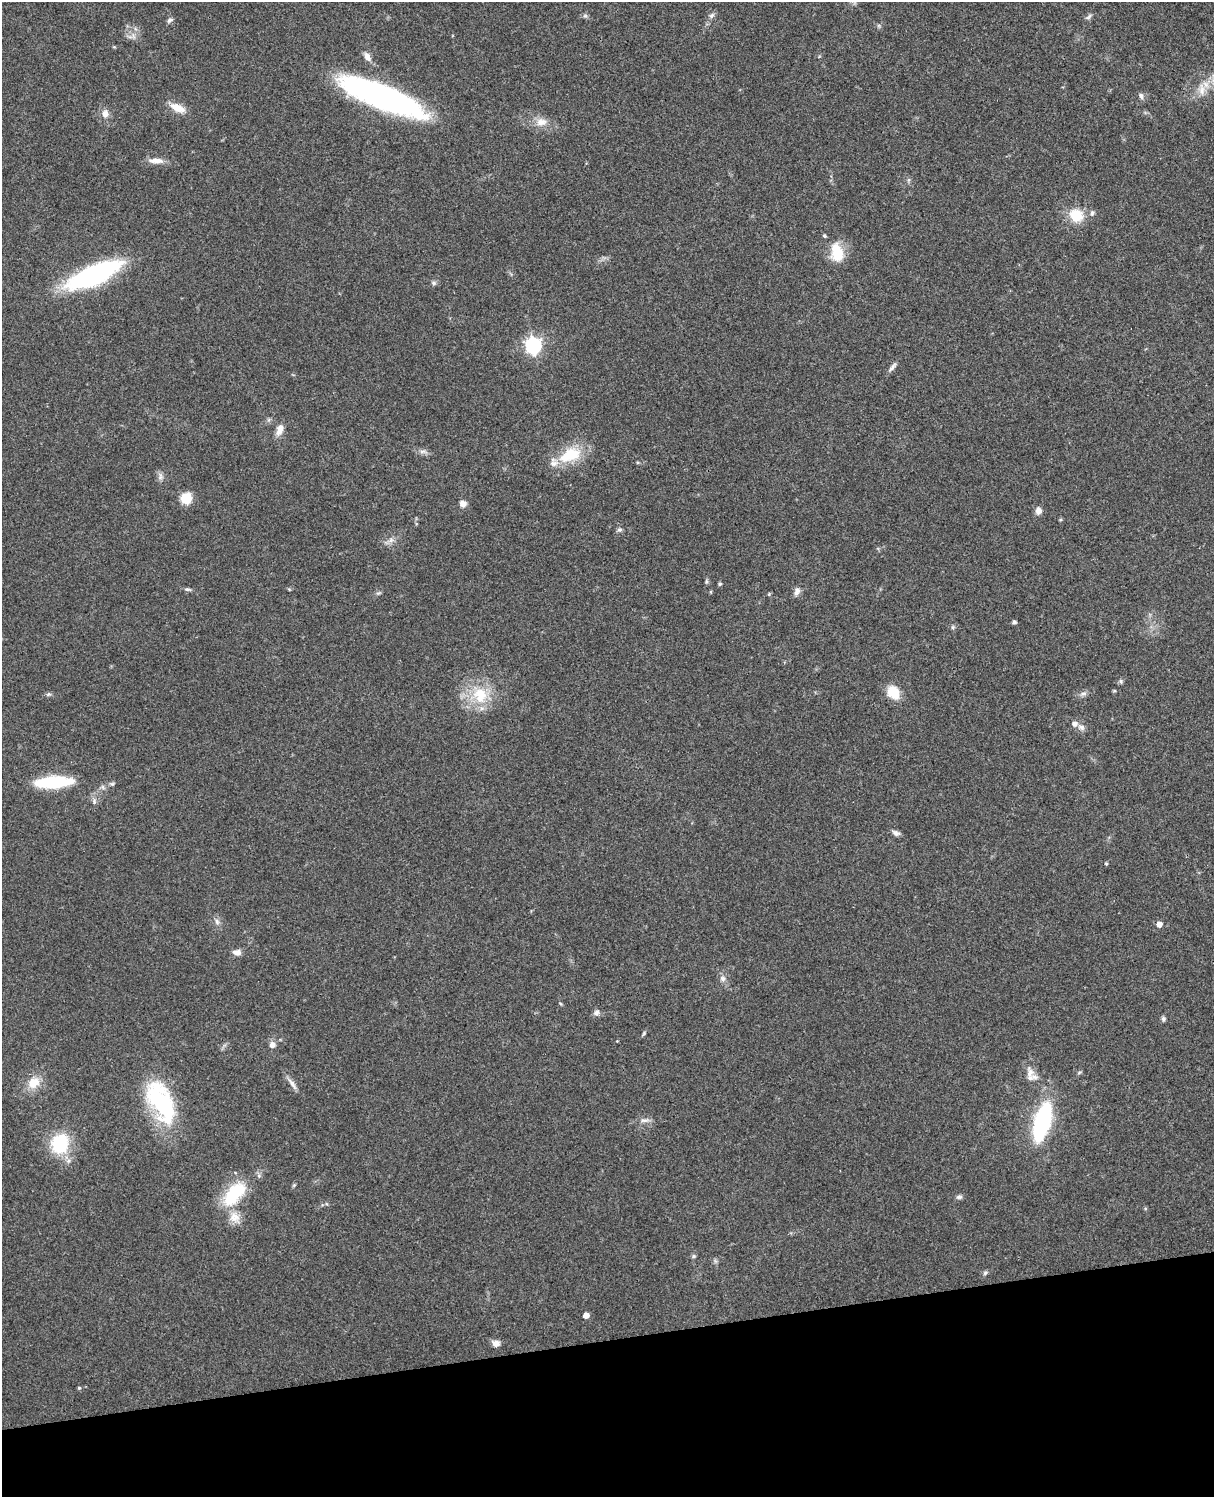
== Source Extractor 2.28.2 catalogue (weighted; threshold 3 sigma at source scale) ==
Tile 10 of 4 x 3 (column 2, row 3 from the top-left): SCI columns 1331-2542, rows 164-1658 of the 5085 x 4924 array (HDU 1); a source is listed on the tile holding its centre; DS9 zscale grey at full resolution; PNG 1216 x 1499 px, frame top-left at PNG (2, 2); no overlay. Shown black and unused: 10% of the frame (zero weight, under 3 of 4 exposures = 6% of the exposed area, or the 3 px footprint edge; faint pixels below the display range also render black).
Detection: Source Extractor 2.28.2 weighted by HDU 2 'WHT'; one run over the whole footprint, this tile lists its part. Background 0.104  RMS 0.0065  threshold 0.0294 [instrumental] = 3 sigma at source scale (4.5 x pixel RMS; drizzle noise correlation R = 1.50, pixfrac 1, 0.05/0.05 arcsec/px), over >= 5 px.
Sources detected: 72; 2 inside a brighter listed object's ellipse — not listed separately; the other 70 listed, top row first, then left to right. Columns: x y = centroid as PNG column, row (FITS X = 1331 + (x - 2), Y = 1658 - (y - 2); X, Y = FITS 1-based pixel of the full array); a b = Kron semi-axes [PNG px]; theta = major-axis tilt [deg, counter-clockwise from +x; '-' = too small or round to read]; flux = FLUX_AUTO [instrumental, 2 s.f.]
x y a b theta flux
585 16 7 4 0 1.2
711 16 8 6 45 2
1089 17 10 5 48 1.6
170 20 9 5 29 1.6
367 57 13 8 -61 3.8
1202 89 17 7 -87 5.7
1141 96 9 6 -72 1.7
382 97 83 21 -22 190
177 108 20 9 -25 8.1
105 114 10 8 85 4.1
541 122 16 10 8 6.5
156 161 21 7 -2 5.2
1092 213 8 5 68 1.6
1076 215 14 12 -36 17
824 236 5 4 - 0.88
837 252 23 15 -80 17
95 274 50 16 24 120
434 283 7 5 -15 1.5
533 345 7 6 - 200
892 367 16 5 47 2.4
280 429 15 8 69 5.4
423 452 12 4 -4 2.3
570 455 31 16 23 24
160 477 10 7 85 2.5
186 498 12 11 - 12
463 504 7 7 - 3.7
1038 511 9 7 79 3.4
619 530 7 6 - 1.5
391 540 8 6 46 2.5
706 581 8 4 82 1
720 584 5 4 - 0.95
188 589 9 4 -10 1.4
797 591 11 7 67 3
378 593 7 4 31 1.1
769 594 5 4 - 0.7
1014 622 4 4 - 1.4
953 627 6 5 - 1.1
1121 681 6 5 - 1.3
893 692 14 11 -60 14
1083 693 9 5 18 1.9
480 695 26 22 -76 25
1074 724 7 7 - 2.8
1081 727 10 7 -16 2.6
53 782 38 12 4 38
94 801 9 6 -90 2
896 833 10 6 -24 2.3
1106 864 5 3 - 0.62
217 921 9 6 -53 2.3
1159 924 5 5 - 4.6
237 952 10 7 -5 3.5
723 978 9 8 - 2.7
596 1013 8 8 - 2.3
1163 1019 6 5 - 1.4
644 1033 7 4 47 0.93
617 1041 3 3 - 0.42
272 1045 7 6 - 3.6
1030 1072 17 10 -79 6.2
34 1083 17 13 40 10
292 1084 21 5 -56 3.7
161 1102 50 23 -65 73
644 1120 15 5 -2 2.9
1042 1121 29 11 75 100
60 1144 25 22 72 31
234 1194 40 20 51 33
959 1197 8 6 1 1.6
694 1256 6 5 - 1.1
985 1273 6 5 - 1.2
586 1315 5 4 - 5.6
496 1343 8 7 - 3.9
79 1388 4 4 - 0.78